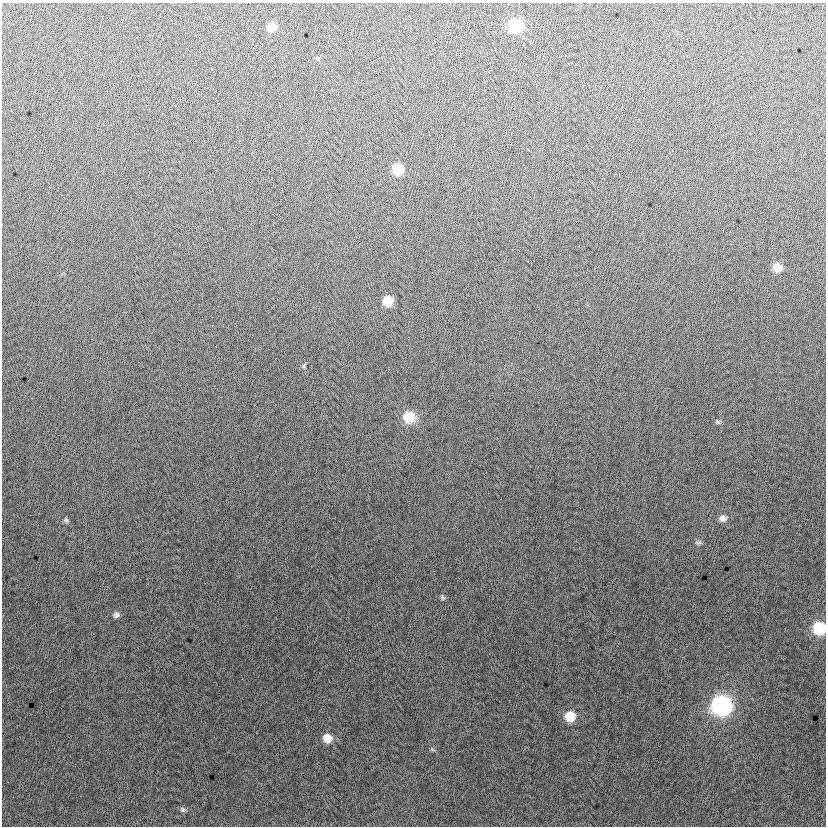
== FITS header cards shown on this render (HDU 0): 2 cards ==
NAXIS1  =                  824
NAXIS2  =                  824

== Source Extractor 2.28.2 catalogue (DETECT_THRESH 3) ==
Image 824 x 824 px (HDU 0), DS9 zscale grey, 1 PNG px = 1 image px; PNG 828 x 828 px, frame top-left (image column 1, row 824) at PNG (2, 3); no overlay
Background -0.635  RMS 13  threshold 37.6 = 3 sigma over >= 5 px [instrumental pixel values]
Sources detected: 19; all 19 listed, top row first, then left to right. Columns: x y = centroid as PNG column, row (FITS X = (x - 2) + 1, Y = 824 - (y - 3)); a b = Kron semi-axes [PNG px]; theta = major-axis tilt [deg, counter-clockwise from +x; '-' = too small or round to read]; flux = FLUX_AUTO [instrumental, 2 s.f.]
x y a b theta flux
516 25 9 9 - 56000
272 27 8 8 - 11000
398 169 8 8 - 24000
777 268 8 8 - 12000
388 301 8 8 - 18000
304 366 4 3 - 1100
409 417 11 10 - 24000
718 422 8 5 -16 1600
723 518 10 8 5 4800
66 520 8 5 -70 1700
698 542 8 6 10 2100
442 597 8 6 -58 1900
116 615 8 7 - 3100
819 628 9 9 - 49000
721 706 11 10 - 260000
570 716 10 9 - 19000
327 738 9 9 - 11000
432 750 9 3 -22 1100
183 810 8 6 -20 2100
At the frame edge (FLAGS 8, measured only in part): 1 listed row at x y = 819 628